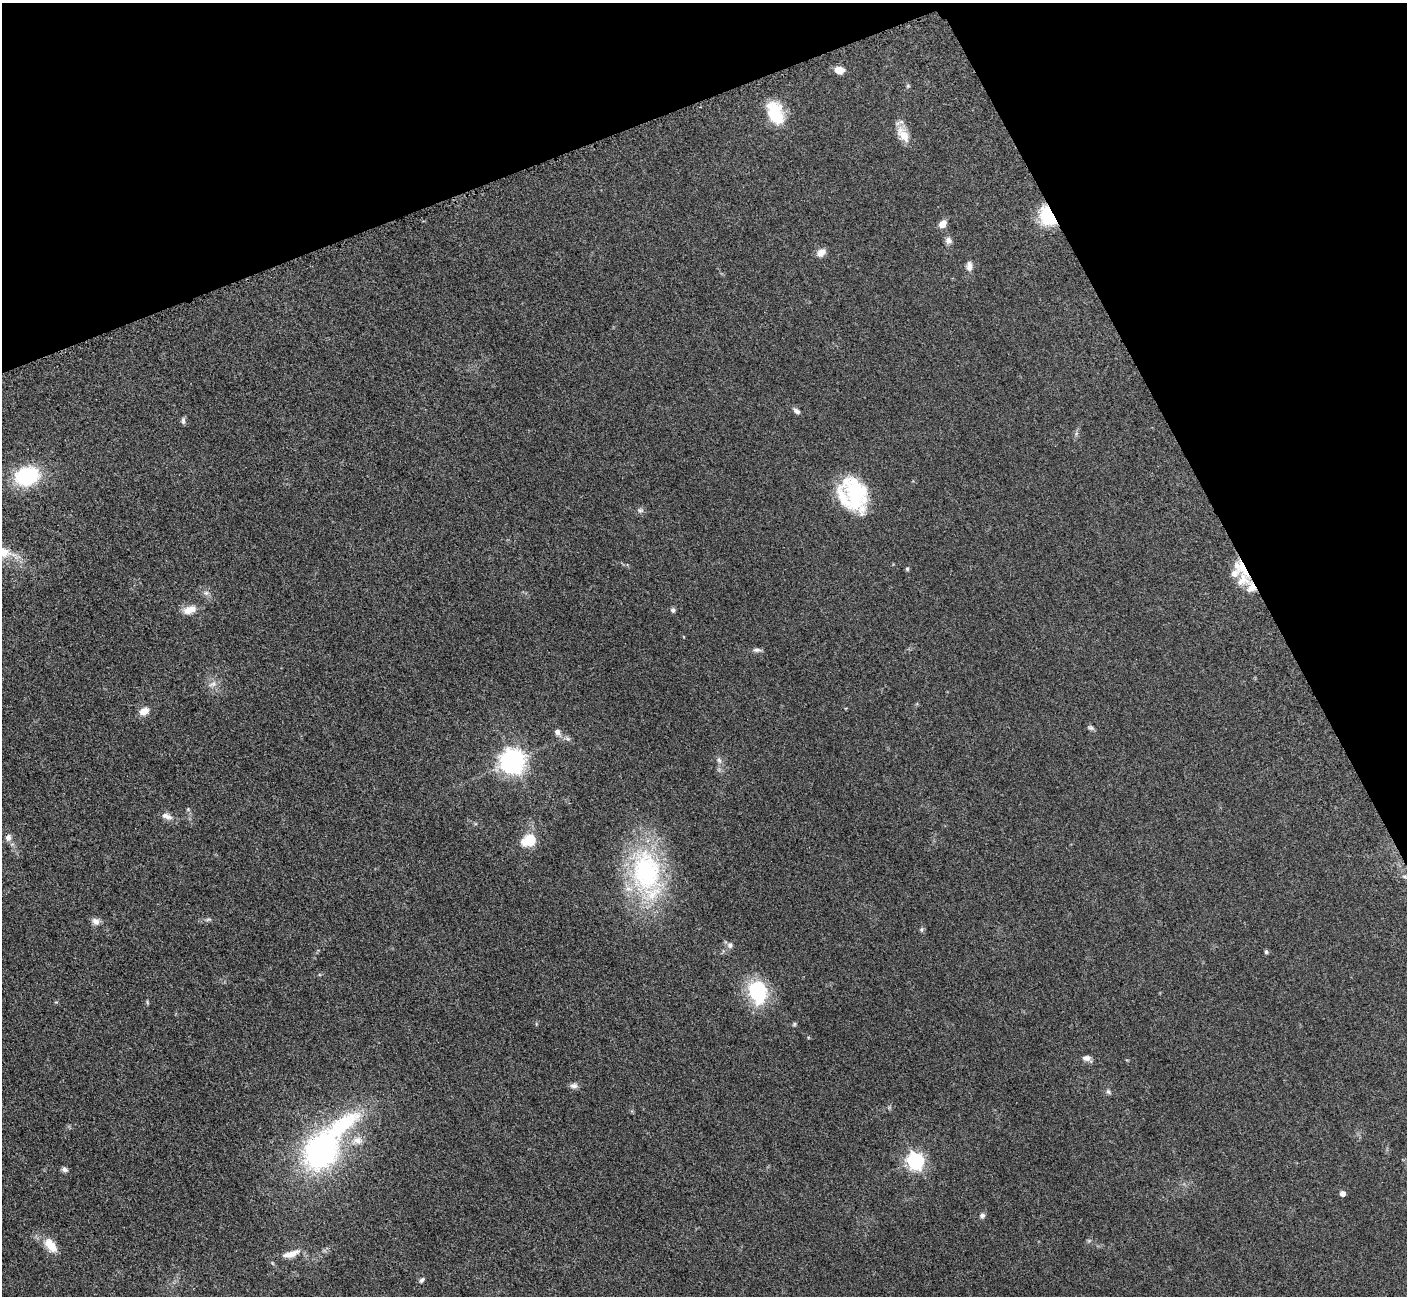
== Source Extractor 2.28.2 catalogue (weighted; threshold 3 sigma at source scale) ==
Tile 3 of 4 x 4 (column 3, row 1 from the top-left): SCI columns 2874-4278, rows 4074-5367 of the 5701 x 5665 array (HDU 1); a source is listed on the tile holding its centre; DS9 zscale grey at full resolution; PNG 1409 x 1298 px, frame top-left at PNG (2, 3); no overlay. Shown black and unused: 21% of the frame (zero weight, under 3 of 5 exposures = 3% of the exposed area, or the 3 px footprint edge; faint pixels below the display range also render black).
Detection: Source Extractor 2.28.2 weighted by HDU 2 'WHT'; one run over the whole footprint, this tile lists its part. Background 0.0532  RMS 0.0059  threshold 0.0266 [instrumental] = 3 sigma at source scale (4.5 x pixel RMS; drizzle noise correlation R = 1.50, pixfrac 1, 0.05/0.05 arcsec/px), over >= 5 px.
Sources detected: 60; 6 inside a brighter listed object's ellipse — not listed separately; the other 54 listed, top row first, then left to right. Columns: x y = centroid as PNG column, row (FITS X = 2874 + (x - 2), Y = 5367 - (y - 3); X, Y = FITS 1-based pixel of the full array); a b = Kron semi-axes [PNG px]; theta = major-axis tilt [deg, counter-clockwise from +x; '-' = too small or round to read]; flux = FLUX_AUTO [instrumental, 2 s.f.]
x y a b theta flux
839 70 10 7 -8 5.5
908 86 6 4 -45 0.77
775 113 27 16 -68 20
903 134 24 11 -56 7.9
1048 217 23 16 -60 24
942 224 8 6 46 5.4
948 240 9 8 - 2.4
821 253 12 8 47 3.7
969 266 13 7 -90 3.1
796 411 10 6 -39 1.9
183 420 9 5 90 1.4
27 476 21 16 16 46
856 493 43 24 -67 41
640 510 8 6 -13 1.5
3 552 31 16 -8 14
907 569 5 5 - 0.8
1243 579 22 15 63 10
206 593 8 6 2 1.8
189 610 18 10 18 6.1
673 610 6 6 - 1.3
757 650 11 5 -2 1.8
213 684 12 7 26 3.1
144 711 9 7 27 6
1091 728 8 6 -25 1.2
557 732 7 7 - 2.3
568 739 8 4 -31 1.5
719 760 9 6 -63 1.8
513 761 9 9 - 420
188 809 5 4 - 0.7
167 816 16 7 -19 3.5
8 837 9 7 -84 2.8
529 840 13 10 23 16
646 871 62 42 -83 84
1404 876 6 4 -19 0.93
208 919 7 4 19 0.99
96 921 11 8 -35 3
922 930 7 4 82 0.95
730 945 8 7 - 2.1
1266 952 5 5 - 1.1
757 992 26 20 -75 38
147 1002 6 4 -72 0.64
794 1024 6 5 - 0.82
1087 1058 11 7 -18 2.7
574 1086 11 7 -1 2.2
1108 1092 8 5 -41 1.2
357 1140 14 11 -5 5.7
321 1151 38 29 56 130
915 1161 7 7 - 180
65 1169 8 6 -27 1.7
1342 1193 5 5 - 3.3
982 1216 7 6 - 1.7
51 1245 20 11 -53 9.5
291 1254 26 8 18 7
422 1280 8 5 51 1.2
Overlapping masked pixels (flux is a lower limit): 2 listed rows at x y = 1048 217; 1243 579
Isophote crosses this tile's border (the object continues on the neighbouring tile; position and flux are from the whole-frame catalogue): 1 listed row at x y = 3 552